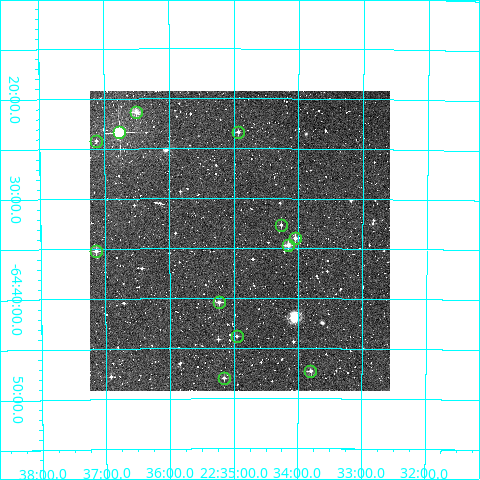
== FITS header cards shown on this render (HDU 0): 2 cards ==
NAXIS1  =                  300
NAXIS2  =                  300

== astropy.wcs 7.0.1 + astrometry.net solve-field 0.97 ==
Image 300 x 300 px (HDU 0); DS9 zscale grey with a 90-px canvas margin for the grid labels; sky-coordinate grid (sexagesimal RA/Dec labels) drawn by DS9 from the SOLVED WCS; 12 Tycho-2 reference stars matched to detected sources circled (green)
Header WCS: RA---TAN/DEC--TAN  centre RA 22:34:54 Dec -64:34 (338.73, -64.57 deg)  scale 6 arcsec/px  FOV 30.0' x 30.0'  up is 0 deg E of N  parity normal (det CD < 0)
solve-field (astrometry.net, Tycho-2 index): VERIFIED the header's WCS against the Tycho-2 star catalogue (verified at 2 index scales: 9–12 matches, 0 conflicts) and refined it, rather than solving blind
Solved WCS: RA---TAN-SIP/DEC--TAN-SIP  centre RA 22:34:55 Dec -64:34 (338.73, -64.57 deg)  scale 6 arcsec/px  FOV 30.0' x 30.0'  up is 0 deg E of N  parity normal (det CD < 0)
The solver's refit moves the header's centre by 1.6 arcsec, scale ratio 1.001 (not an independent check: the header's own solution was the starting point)
Tycho-2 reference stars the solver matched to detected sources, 12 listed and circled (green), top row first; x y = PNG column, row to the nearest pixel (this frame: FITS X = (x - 90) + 1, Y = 300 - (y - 91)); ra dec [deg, ICRS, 3 dp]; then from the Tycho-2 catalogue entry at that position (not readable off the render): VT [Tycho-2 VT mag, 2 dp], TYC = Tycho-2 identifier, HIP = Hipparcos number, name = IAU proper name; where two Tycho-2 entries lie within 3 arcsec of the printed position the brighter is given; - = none
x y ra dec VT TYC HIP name
136 112 339.127 -64.356 10.39 9121-542-1 - -
119 132 339.191 -64.390 7.72 9121-538-1 111621 -
238 132 338.733 -64.389 11.46 9121-552-1 - -
96 141 339.280 -64.403 12.09 9121-1201-1 - -
281 225 338.566 -64.544 11.58 9121-1633-1 - -
295 238 338.511 -64.566 10.75 9121-1666-1 - -
288 245 338.539 -64.578 10.07 9121-773-1 - -
96 251 339.285 -64.587 10.81 9121-1443-1 - -
219 302 338.809 -64.673 11.08 9121-1498-1 - -
237 336 338.739 -64.730 12.47 9121-1639-1 - -
310 371 338.450 -64.787 10.80 9121-1556-1 - -
224 378 338.788 -64.800 11.89 9121-1034-1 - -